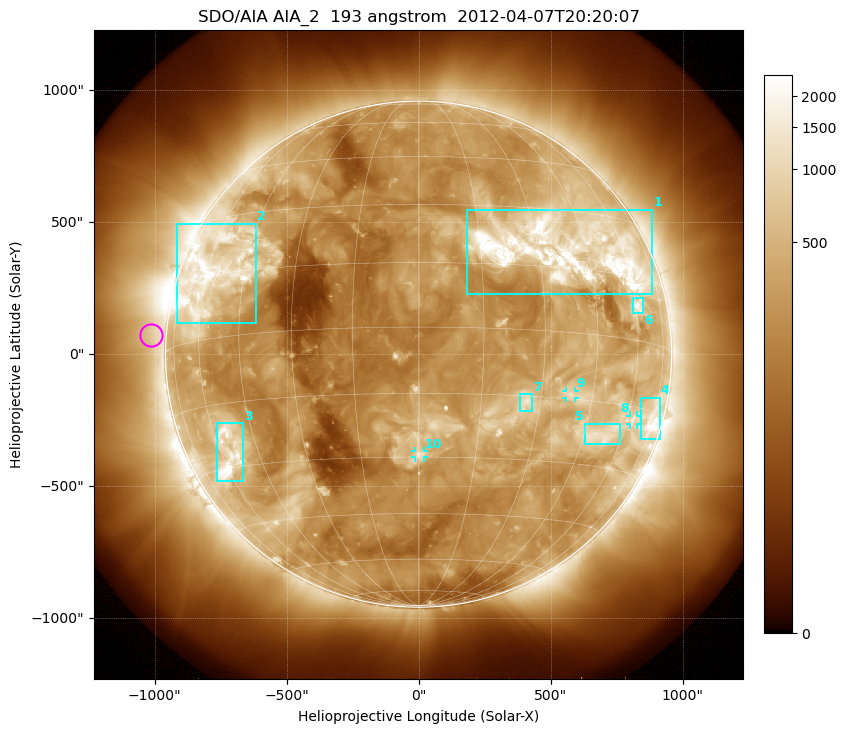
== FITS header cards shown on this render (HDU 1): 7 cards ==
TELESCOP= 'SDO/AIA'
INSTRUME= 'AIA_2'
WAVELNTH=                  193
WAVEUNIT= 'angstrom'
DATE-OBS= '2012-04-07T20:20:07.84'
CTYPE1  = 'HPLN-TAN'
CTYPE2  = 'HPLT-TAN'

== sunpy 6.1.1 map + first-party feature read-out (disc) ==
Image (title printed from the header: SDO/AIA AIA_2  193 angstrom  2012-04-07T20:20:07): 1024 x 1024 px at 2.4 arcsec/px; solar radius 959 arcsec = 399 px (full disc in frame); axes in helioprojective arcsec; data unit not stated in the header (colour bar unlabelled)
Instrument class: DISC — disc imager (sunpy class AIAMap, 193 A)
Bright regions (active regions / flare kernels): reference = the median radial profile (limb darkening/brightening removed); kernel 9 px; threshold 5 sigma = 741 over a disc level ~263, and >= 1.15x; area >= 12 px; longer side >= 10 px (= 24 arcsec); searched inside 0.97 R_sun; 10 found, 10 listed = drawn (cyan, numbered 1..; 3 of them under ~33 arcsec drawn as corner ticks so the feature stays visible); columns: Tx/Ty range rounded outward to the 5 arcsec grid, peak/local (2 s.f.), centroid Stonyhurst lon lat
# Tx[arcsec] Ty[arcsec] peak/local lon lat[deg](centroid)
1 180..885 225..550 16 +37 +19
2 -915..-615 115..495 7.2 -58 +16
3 -765..-665 -485..-260 8.1 -57 -27
4 840..915 -325..-165 6.5 +74 -17
5 625..765 -340..-265 4.8 +51 -22
6 810..850 155..215 6.7 +61 +8
7 385..430 -215..-150 7.3 +26 -16
8 800..830 -270..-230 3.8 +63 -18
9 560..595 -165..-140 5.3 +38 -14
10 -15..20 -390..-365 5.6 +0 -29
Off-limb structures (1.02-1.3 R_sun): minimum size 162 px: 5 found; the strongest spans PA ~50..140 deg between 1.02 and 1.3 R_sun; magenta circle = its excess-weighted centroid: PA ~85 deg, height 1.06 R_sun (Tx ~-1015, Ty ~70 arcsec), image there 1.5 x the reference